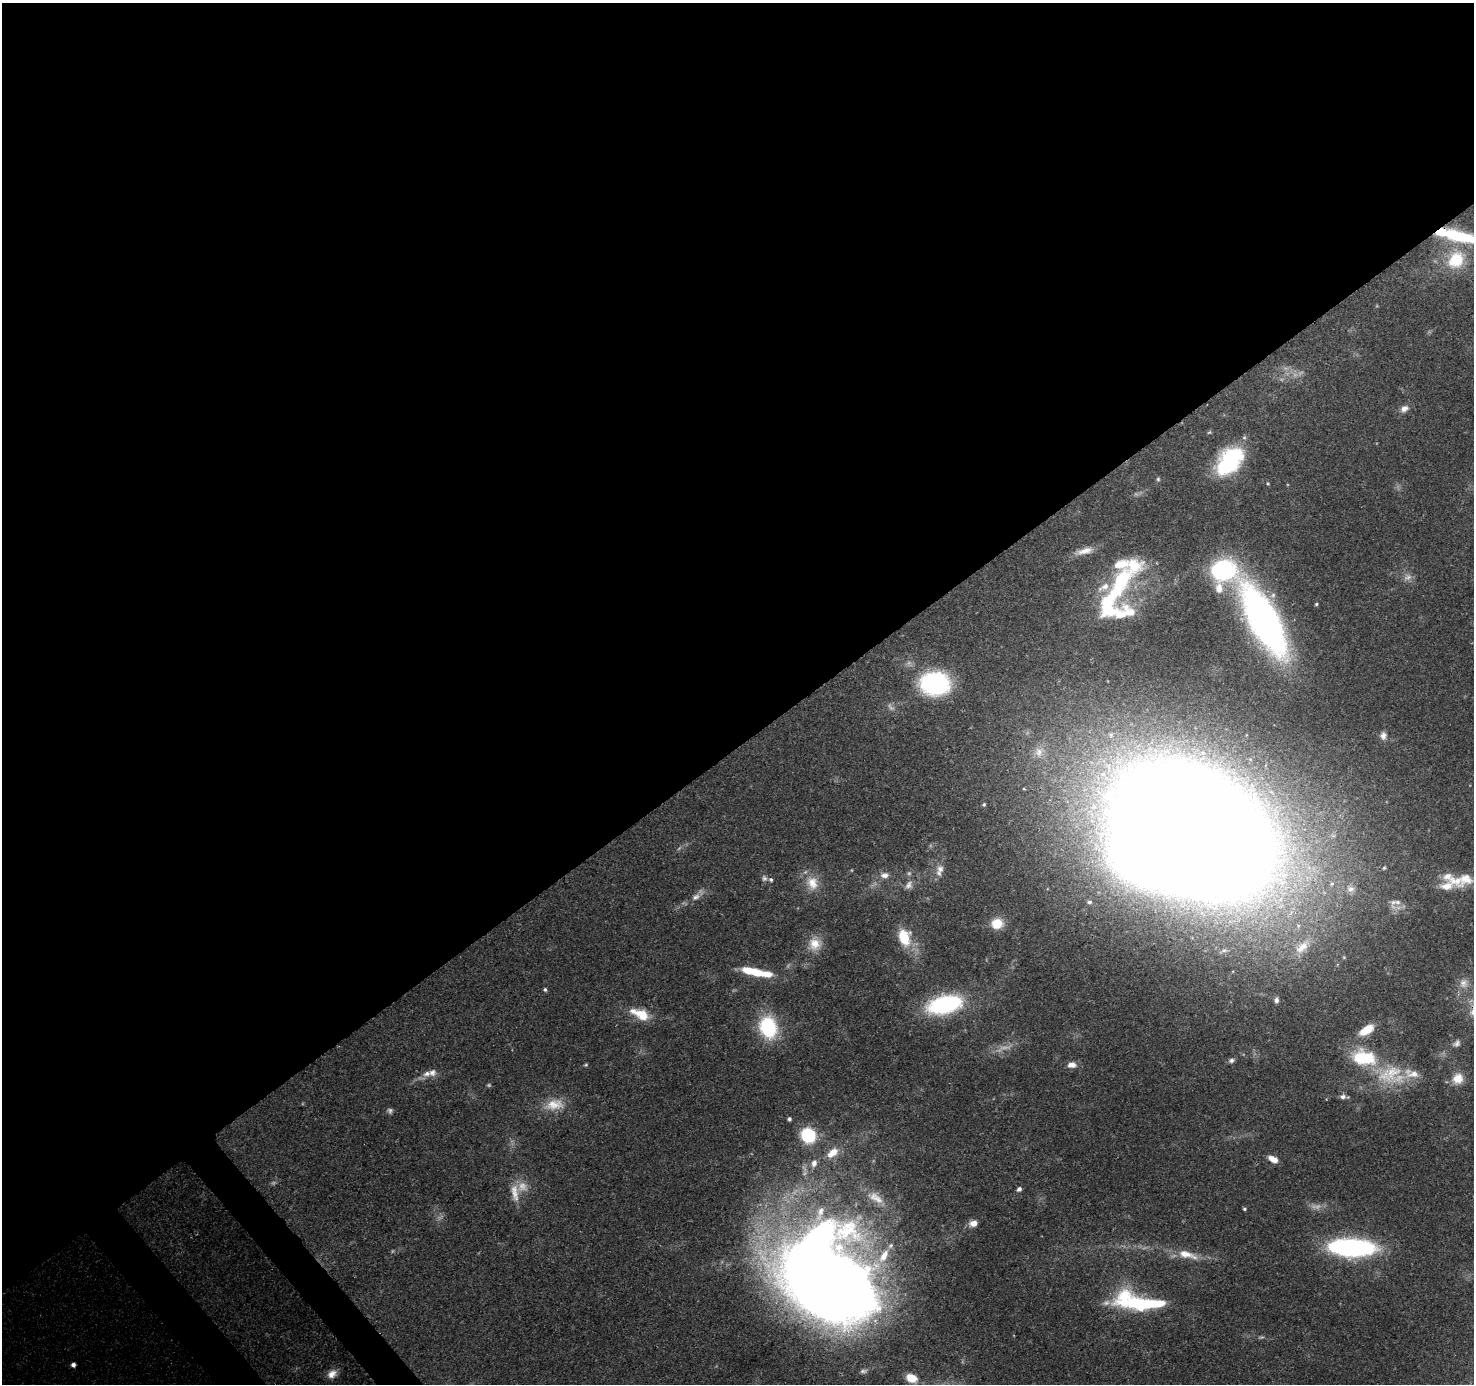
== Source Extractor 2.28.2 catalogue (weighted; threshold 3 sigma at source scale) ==
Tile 2 of 4 x 4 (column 2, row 1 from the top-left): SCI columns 1568-3039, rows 4357-5738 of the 6086 x 6012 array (HDU 1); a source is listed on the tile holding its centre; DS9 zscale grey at full resolution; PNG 1476 x 1386 px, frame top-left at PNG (2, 3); no overlay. Shown black and unused: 55% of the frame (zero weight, under 3 of 4 exposures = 7% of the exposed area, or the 3 px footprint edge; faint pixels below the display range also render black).
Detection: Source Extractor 2.28.2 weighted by HDU 2 'WHT'; one run over the whole footprint, this tile lists its part. Background 0.0909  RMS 0.0035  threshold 0.0157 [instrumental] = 3 sigma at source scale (4.5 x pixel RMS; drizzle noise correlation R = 1.50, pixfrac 1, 0.0396/0.0396 arcsec/px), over >= 5 px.
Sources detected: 105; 16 too faint to see at this stretch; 2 inside a brighter object's white glare — not listed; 15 inside a brighter listed object's ellipse — not listed separately; the other 72 listed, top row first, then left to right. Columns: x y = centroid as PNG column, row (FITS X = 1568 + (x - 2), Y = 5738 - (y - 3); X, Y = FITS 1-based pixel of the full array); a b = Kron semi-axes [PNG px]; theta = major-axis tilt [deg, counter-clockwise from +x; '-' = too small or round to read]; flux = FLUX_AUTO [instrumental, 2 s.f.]
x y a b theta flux
1460 236 39 12 -14 25
1456 260 28 22 62 17
1404 409 12 8 30 2.2
1209 432 6 5 - 0.52
1229 461 33 21 50 36
1158 479 6 5 - 0.66
1268 483 5 4 - 0.43
1084 551 27 8 14 4.4
1223 570 28 24 60 48
1120 583 50 21 63 32
1316 604 4 4 - 0.52
1126 613 39 19 9 14
1264 620 56 20 -61 220
935 683 30 23 -3 46
1111 735 10 8 85 2.2
1383 736 11 8 81 1.9
1039 752 15 12 70 4.1
1024 789 3 2 - 0.39
984 804 5 4 - 0.57
1192 830 99 66 -31 2500
1384 868 5 4 - 0.52
940 869 12 10 -51 2.8
885 875 13 9 4 2.6
764 878 9 7 -55 1.2
1455 881 28 16 -21 8.4
812 883 21 17 -73 7.4
909 885 14 9 59 2.5
1350 889 12 9 -10 2.2
696 897 13 8 36 2.5
1089 902 7 5 6 1.1
1393 902 13 8 71 2.1
997 924 12 11 - 8.2
904 937 19 13 -77 12
815 944 18 16 -58 6.4
1302 947 26 12 46 6.5
749 971 17 9 -13 7.3
767 974 19 9 -6 5.6
1463 983 14 12 89 3.5
545 990 6 4 -87 0.65
1276 1000 6 5 - 1.5
944 1005 35 17 14 45
641 1014 24 11 -24 9.2
768 1027 18 14 -74 33
1366 1030 17 8 33 7.8
1456 1043 11 8 39 1.5
1364 1058 31 18 -12 21
1231 1060 8 6 29 1.1
586 1065 5 4 - 0.48
1072 1065 12 7 4 2.5
427 1074 10 8 27 2.3
1390 1074 41 25 21 19
1458 1079 14 13 - 5.1
1343 1096 8 6 6 1.4
554 1105 28 15 12 7.9
789 1119 4 4 - 0.88
808 1135 18 16 -46 16
833 1153 18 10 38 5.7
1273 1159 10 6 -27 3.5
814 1163 10 8 72 2.6
1019 1189 6 5 - 1.1
515 1193 27 11 -84 5.3
875 1197 28 13 -32 6.8
1244 1209 5 4 - 0.51
973 1223 9 7 16 2.7
1351 1247 44 16 -2 74
1185 1254 27 11 -11 7.1
824 1281 97 67 -26 770
1139 1302 56 16 -8 43
73 1365 5 5 - 1.6
863 1371 10 6 4 1.1
332 1374 13 9 37 3.2
911 1378 13 9 -26 5.8
Overlapping masked pixels (flux is a lower limit): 3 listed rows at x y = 1460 236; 1192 830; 824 1281
Isophote crosses this tile's border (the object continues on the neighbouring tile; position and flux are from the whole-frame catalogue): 1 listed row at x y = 1460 236